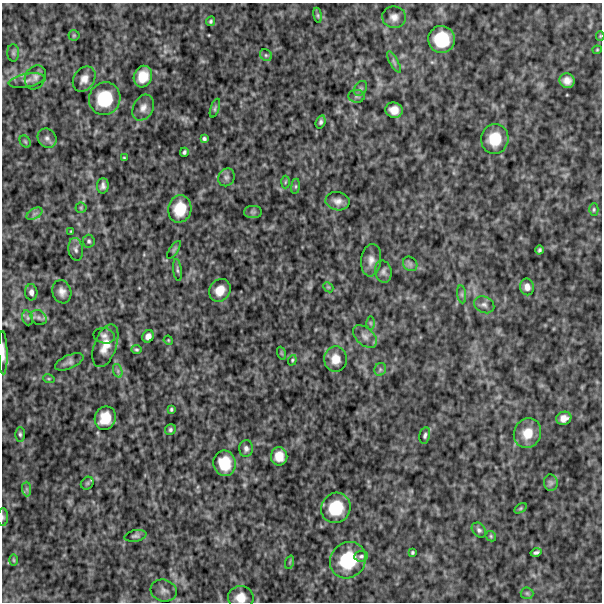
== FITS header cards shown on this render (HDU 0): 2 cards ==
NAXIS1  =                  600
NAXIS2  =                  600

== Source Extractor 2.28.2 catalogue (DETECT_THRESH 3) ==
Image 600 x 600 px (HDU 0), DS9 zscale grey, 1 PNG px = 1 image px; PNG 604 x 604 px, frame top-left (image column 1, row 600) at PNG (2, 3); each listed source drawn as its Kron ellipse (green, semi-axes under 4 px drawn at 4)
Background 501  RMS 120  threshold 372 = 3 sigma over >= 5 px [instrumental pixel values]
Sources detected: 99; all 99 listed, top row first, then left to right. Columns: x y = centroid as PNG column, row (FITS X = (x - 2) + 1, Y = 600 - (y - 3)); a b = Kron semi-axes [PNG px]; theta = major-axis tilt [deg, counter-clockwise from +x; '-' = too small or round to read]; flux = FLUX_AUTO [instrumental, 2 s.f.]
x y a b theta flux
318 15 8 4 -81 13000
394 17 12 10 -7 57000
211 21 5 4 - 13000
74 35 5 5 - 12000
600 36 4 4 - 8000
442 39 13 13 - 340000
597 50 4 4 - 8700
13 53 9 6 -88 18000
266 55 6 5 - 16000
394 62 12 4 -61 22000
35 77 12 10 61 46000
143 77 11 9 72 140000
84 79 14 10 56 66000
27 80 18 6 10 44000
567 81 7 7 - 56000
360 88 8 6 55 21000
356 96 8 6 -1 23000
105 99 16 15 - 350000
143 108 14 10 62 60000
215 108 10 3 71 14000
394 110 8 7 - 78000
321 122 7 4 72 20000
47 138 10 9 - 36000
204 139 4 3 - 16000
495 139 15 13 76 210000
25 142 6 5 - 13000
184 152 4 3 - 15000
124 158 3 3 - 8000
226 177 9 8 - 31000
285 182 6 4 87 12000
103 186 8 6 87 31000
295 186 7 4 82 15000
338 201 12 9 -9 54000
81 208 5 5 - 12000
180 209 14 11 76 210000
594 209 6 4 89 12000
253 212 9 6 0 21000
34 214 9 5 31 27000
71 231 4 2 - 6300
89 241 6 6 - 17000
76 249 11 7 -80 33000
174 250 10 4 56 15000
540 250 4 3 - 15000
371 260 16 10 83 64000
410 264 8 6 -46 24000
177 270 11 3 -83 16000
383 272 11 8 -78 34000
328 287 6 4 -43 10000
527 287 8 7 - 50000
220 290 12 10 55 100000
31 292 8 6 -86 34000
62 292 12 9 -72 55000
462 294 9 4 -82 19000
484 305 10 8 -25 34000
39 317 9 6 -36 26000
28 318 7 5 -73 19000
370 323 6 4 -89 13000
104 336 11 7 -12 35000
148 336 6 5 - 45000
365 336 14 8 -42 52000
168 340 5 3 - 7600
105 346 22 11 70 130000
136 350 5 4 - 11000
3 353 22 4 -89 56000
281 353 7 4 -71 9900
335 359 13 11 -87 96000
292 360 5 4 - 10000
69 362 15 6 23 34000
380 369 6 6 - 18000
118 371 7 4 -72 20000
49 379 6 4 -18 10000
171 409 4 3 - 12000
105 418 12 10 69 160000
564 418 7 6 - 54000
170 429 6 5 - 17000
527 433 15 13 66 140000
20 434 7 5 -88 17000
425 435 8 5 77 20000
246 448 8 7 - 30000
279 456 9 8 - 100000
225 463 13 11 -78 230000
87 483 7 5 45 15000
551 483 8 7 - 26000
27 489 7 4 -89 19000
336 508 15 14 - 300000
521 508 7 4 32 11000
3 517 9 5 -90 18000
479 530 8 6 -49 22000
135 536 11 5 11 21000
491 536 6 4 -48 11000
536 552 5 3 - 18000
412 553 4 3 - 12000
361 556 7 5 6 18000
14 560 6 4 -89 9700
348 560 19 17 51 420000
290 562 7 4 71 11000
164 591 13 11 -16 47000
527 593 6 6 - 17000
241 598 13 11 -1 100000
At the frame edge (FLAGS 8, measured only in part): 4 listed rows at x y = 600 36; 3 353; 3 517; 241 598